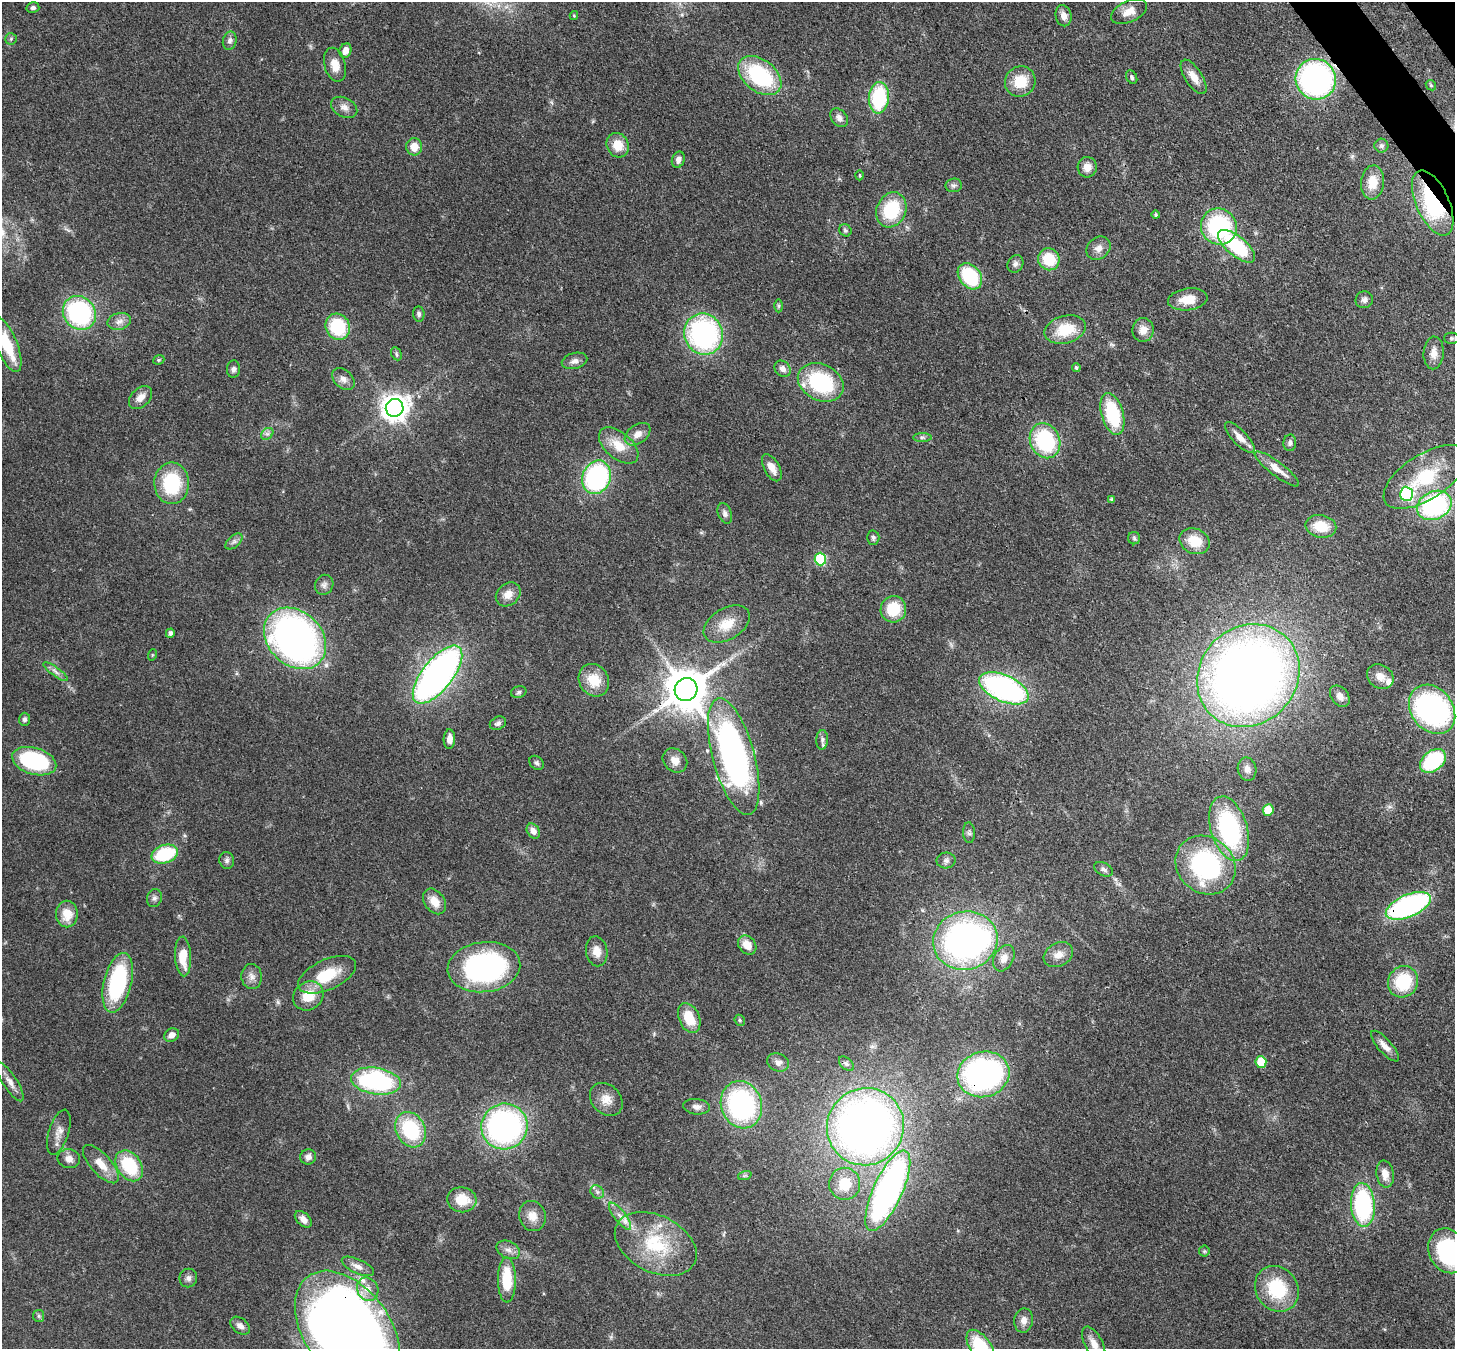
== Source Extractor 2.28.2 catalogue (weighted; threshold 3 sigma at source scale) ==
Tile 10 of 4 x 4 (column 2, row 3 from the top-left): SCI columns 1533-2985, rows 1693-3039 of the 5970 x 5942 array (HDU 1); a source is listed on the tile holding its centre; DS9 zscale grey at full resolution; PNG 1457 x 1351 px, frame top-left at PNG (2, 2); each listed source drawn as its Kron ellipse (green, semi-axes under 4 px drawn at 4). Shown black and unused: <1% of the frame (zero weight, under 3 of 4 exposures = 7% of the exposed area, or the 3 px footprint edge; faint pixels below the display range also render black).
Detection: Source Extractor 2.28.2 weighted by HDU 2 'WHT'; one run over the whole footprint, this tile lists its part. Background 0.0754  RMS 0.0038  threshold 0.0172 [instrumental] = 3 sigma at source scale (4.5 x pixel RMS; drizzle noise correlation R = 1.50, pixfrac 1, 0.05/0.05 arcsec/px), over >= 5 px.
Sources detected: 187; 2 inside a brighter object's white glare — neither listed nor drawn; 6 inside a brighter listed object's ellipse — not listed separately; the other 179 listed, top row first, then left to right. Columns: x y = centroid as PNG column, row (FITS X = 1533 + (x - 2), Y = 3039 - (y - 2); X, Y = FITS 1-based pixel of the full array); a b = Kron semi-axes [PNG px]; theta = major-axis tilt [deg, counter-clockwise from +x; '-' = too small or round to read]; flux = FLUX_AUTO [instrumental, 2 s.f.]
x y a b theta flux
33 8 6 5 - 0.98
1129 11 19 10 25 4.4
574 16 4 4 - 0.44
1063 16 10 8 -77 2.7
11 39 6 5 - 0.65
230 41 9 6 76 1.5
345 51 7 6 - 2.9
335 65 17 10 -75 4.3
760 76 24 16 -38 34
1132 77 7 5 -63 0.81
1194 77 20 8 -57 4.4
1316 79 20 20 - 100
1020 81 15 15 - 9.7
1431 85 6 4 -46 0.46
879 98 15 10 85 29
344 107 14 9 -27 2.6
839 118 10 7 -51 1.8
618 145 12 11 - 6.4
1381 146 7 7 - 1
414 147 8 8 - 4.7
678 160 8 6 69 1.8
1087 167 10 9 - 3.5
860 175 5 3 - 0.42
1372 182 17 11 85 6.5
954 185 8 6 10 1.1
1433 203 35 16 -66 34
891 210 18 14 66 20
1156 215 4 4 - 0.55
1219 227 18 17 - 44
845 230 6 5 - 0.7
1237 246 23 9 -40 27
1098 248 13 10 42 2.8
1049 259 11 10 - 12
1015 264 9 7 56 1.4
970 276 14 10 -51 25
1188 299 20 11 7 7.1
1364 300 9 8 - 1.5
779 306 6 4 90 0.57
79 313 18 15 -50 52
419 314 7 5 -84 0.93
119 321 12 8 15 2.4
338 327 13 12 - 21
1065 330 21 13 15 12
1143 330 12 10 83 3.6
703 334 21 19 -66 69
1452 338 7 5 -1 0.75
7 345 29 10 -68 11
1434 353 16 10 87 3.5
396 354 7 5 -63 0.68
159 360 6 4 22 0.53
574 361 13 8 15 2
1076 367 4 4 - 0.67
233 369 8 6 85 1.2
783 369 9 7 -47 2.1
343 379 13 9 -44 2.3
821 382 24 18 -27 32
141 397 13 9 44 3.2
395 408 9 8 - 420
1112 414 21 11 -74 24
267 434 7 5 42 0.97
638 434 14 9 36 3.1
922 437 9 4 0 0.85
1240 437 20 7 -46 4
1045 441 18 15 -67 33
1290 443 8 6 87 1.2
619 446 23 13 -40 7.8
772 468 15 7 -61 3.8
1277 469 27 7 -37 5
596 477 17 14 66 56
1425 477 47 22 32 25
172 483 21 17 -90 24
1406 494 7 6 - 53
1111 500 4 3 - 0.83
1434 505 18 14 26 60
725 513 10 6 -69 1.5
1321 526 15 11 -12 9.3
873 538 7 6 - 0.87
1134 538 6 6 - 0.75
234 541 10 6 42 1.3
1195 541 15 12 -23 9.2
820 559 6 6 - 31
324 585 10 9 - 1.7
508 594 13 10 42 3.9
893 609 13 12 - 13
727 624 25 15 31 7.7
170 633 5 4 - 1.3
295 638 34 27 -44 170
152 655 6 3 72 0.37
56 672 15 4 -35 1.7
437 675 35 15 52 160
1248 676 54 48 46 410
1380 677 14 11 -34 3.6
594 680 17 14 -58 9
1004 688 26 13 -24 91
686 690 11 11 - 1400
519 692 8 5 17 0.85
1340 696 12 8 -53 2.1
1432 709 27 20 -52 78
24 719 6 5 - 1
498 723 8 6 26 1.3
449 739 10 6 88 2.7
822 740 10 6 87 1.3
734 756 60 21 -75 140
675 760 13 11 -42 3.1
34 761 23 13 -17 39
1433 761 14 10 39 32
537 763 8 6 -43 1.2
1247 769 12 9 -79 2.1
1268 810 6 5 - 10
1229 829 33 18 -73 53
533 831 8 6 -59 2
969 833 10 6 -86 0.98
165 854 13 9 19 24
227 860 8 7 - 1.2
946 861 9 8 - 1.5
1205 865 31 28 -41 63
1103 869 10 6 -28 1.5
154 898 9 7 72 1.3
435 901 14 10 -54 5.2
1408 906 24 11 23 79
67 914 13 11 90 6.7
965 941 32 29 15 130
747 945 10 8 -49 4.9
597 951 15 10 -80 3.8
1058 955 15 11 28 3.6
183 956 20 8 -88 8.3
1004 958 14 9 62 3.4
484 967 36 25 7 71
327 975 31 15 24 14
252 976 12 10 -87 2.4
1403 982 16 15 - 19
118 983 30 14 76 43
308 996 16 14 36 8.2
689 1018 16 10 -67 9.7
740 1020 6 5 - 0.61
172 1035 8 6 33 2.5
1385 1046 19 7 -48 3
778 1062 11 8 -23 2
1261 1062 6 5 - 11
846 1064 9 5 -43 0.98
983 1074 26 22 15 99
376 1081 25 13 -9 53
10 1082 22 7 -57 2.9
606 1099 18 14 -45 4.5
741 1105 24 20 -71 64
697 1107 13 7 -7 2
504 1126 23 22 - 100
865 1127 39 38 - 270
411 1130 18 14 -62 27
59 1132 23 10 73 3.6
308 1157 8 7 - 1.7
69 1159 11 9 -9 2.4
101 1164 24 10 -48 6
129 1166 17 12 -55 19
1385 1174 13 8 -80 3.7
745 1175 7 4 19 0.64
845 1184 16 15 - 9.3
888 1191 43 14 65 140
597 1192 7 6 - 1.1
462 1200 14 12 -7 9
1363 1205 22 12 -86 48
532 1216 15 13 -69 4.3
620 1216 16 5 -52 2.5
303 1219 10 6 -44 2.2
656 1244 43 28 -27 27
508 1250 12 8 -27 2.3
1204 1251 5 5 - 0.57
1448 1251 23 19 -66 50
358 1266 17 7 -25 2.6
188 1278 9 8 - 1.6
507 1280 22 9 -89 15
368 1289 12 10 -60 3.8
1277 1289 24 21 -52 21
39 1316 6 5 - 0.66
1024 1320 12 9 82 2.5
240 1326 11 7 -37 2.1
348 1331 67 43 -54 580
1094 1344 19 8 -63 3.6
981 1348 20 10 -56 23
Overlapping masked pixels (flux is a lower limit): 8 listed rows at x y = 1316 79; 1433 203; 1277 469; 686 690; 1408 906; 983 1074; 865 1127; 348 1331
Isophote crosses this tile's border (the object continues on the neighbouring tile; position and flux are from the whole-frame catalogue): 5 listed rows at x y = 7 345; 1448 1251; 348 1331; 1094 1344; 981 1348